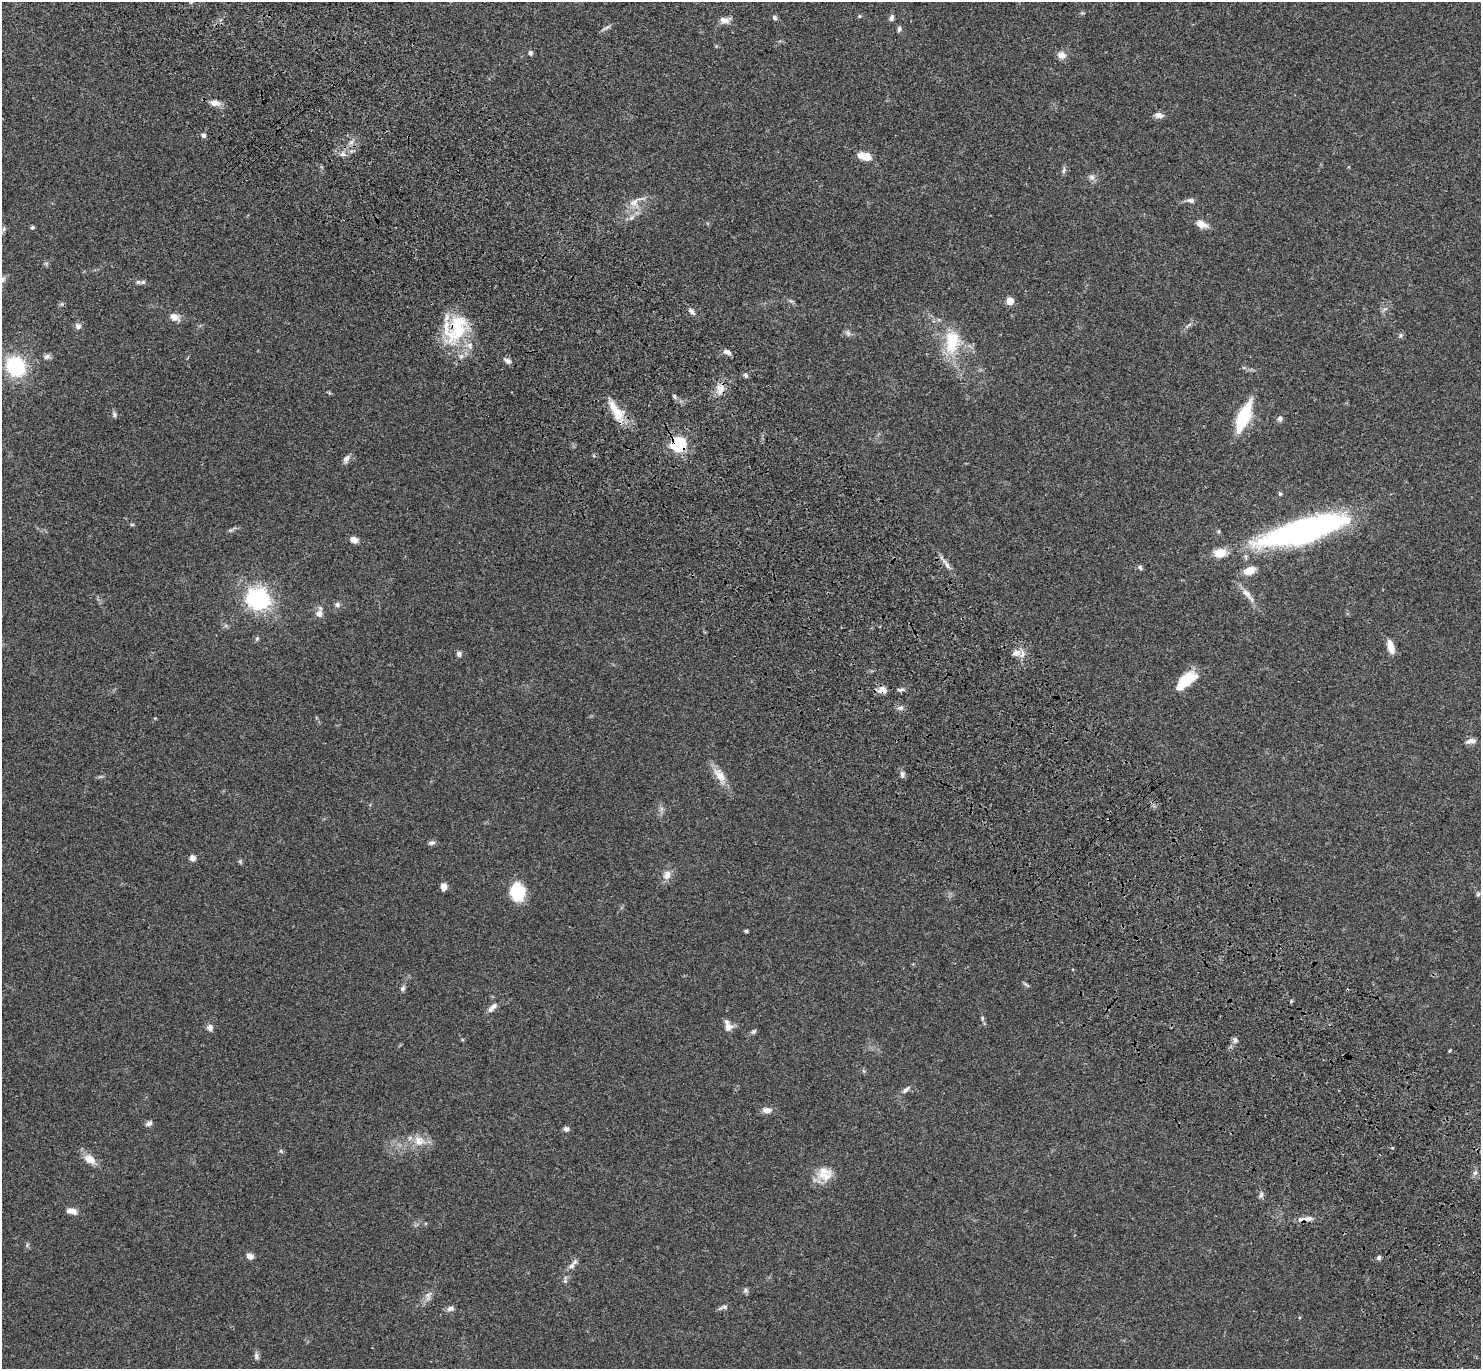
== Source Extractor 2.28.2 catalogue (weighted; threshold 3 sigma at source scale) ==
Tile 6 of 4 x 4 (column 2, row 2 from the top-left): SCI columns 1577-3055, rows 2986-4352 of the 6121 x 6108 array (HDU 1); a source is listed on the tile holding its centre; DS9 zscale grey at full resolution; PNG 1483 x 1371 px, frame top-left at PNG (2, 2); no overlay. Shown black and unused: <1% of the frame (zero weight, under 3 of 4 exposures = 6% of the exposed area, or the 3 px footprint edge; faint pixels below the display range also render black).
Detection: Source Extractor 2.28.2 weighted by HDU 2 'WHT'; one run over the whole footprint, this tile lists its part. Background 0.0502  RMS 0.0054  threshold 0.0242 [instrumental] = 3 sigma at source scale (4.5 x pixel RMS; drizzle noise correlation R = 1.50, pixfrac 1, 0.05/0.05 arcsec/px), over >= 5 px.
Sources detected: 123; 1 too faint to see at this stretch — not listed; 10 inside a brighter listed object's ellipse — not listed separately; the other 112 listed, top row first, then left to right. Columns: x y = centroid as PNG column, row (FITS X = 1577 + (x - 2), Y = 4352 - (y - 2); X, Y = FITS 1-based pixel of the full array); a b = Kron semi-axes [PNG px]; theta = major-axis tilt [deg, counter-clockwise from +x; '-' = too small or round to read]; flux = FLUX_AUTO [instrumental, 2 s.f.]
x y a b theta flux
1082 13 7 3 -5 0.54
859 16 5 4 - 0.63
775 17 6 5 - 1.3
891 18 8 6 68 1.7
725 20 14 8 9 3.6
606 28 15 4 28 1.4
899 29 8 5 73 1.2
530 53 5 5 - 1.6
1062 55 12 10 -7 3.4
215 103 15 8 -9 3.6
1158 115 11 6 -8 2.8
203 135 5 5 - 1.4
343 154 8 8 - 2.4
865 156 14 7 -14 9.2
1064 170 11 5 81 1.2
1092 177 9 8 - 2.1
1191 200 9 6 -5 2
634 202 19 16 19 7.5
1201 224 15 9 -24 4.5
32 227 5 5 - 0.87
4 229 8 4 81 1
46 263 6 4 0 0.75
138 282 7 5 0 1.1
791 301 6 5 - 1
1010 301 5 5 - 12
61 304 6 5 - 0.88
692 311 11 6 -49 1.9
174 317 12 9 -25 4.1
1189 325 10 4 29 1.2
78 326 7 7 - 2.1
458 329 40 26 58 30
848 333 10 6 -67 1.6
1400 335 6 5 - 1.1
952 342 35 20 84 22
727 352 11 6 -24 2.3
47 356 10 6 27 1.6
508 361 10 5 -29 1.8
16 366 19 16 -53 39
746 375 7 5 -52 1.1
720 388 18 12 84 5.8
674 396 7 4 -71 0.99
616 411 33 12 -58 12
114 414 8 6 -90 1.2
1244 416 29 10 67 32
1280 419 7 7 - 1.5
678 444 7 6 - 100
346 459 12 7 51 2.4
1280 494 6 5 - 0.74
132 525 6 4 0 0.61
230 530 8 5 26 1.1
1302 530 86 21 16 160
1219 531 6 5 - 0.77
354 540 9 7 -22 3.3
946 564 19 5 -59 3.2
1140 567 7 5 -57 1.1
1249 571 14 9 19 6.3
1247 593 19 8 -47 4.6
258 598 9 8 - 230
337 604 7 6 - 1.5
319 614 9 9 - 3.2
257 639 6 5 - 0.9
1391 646 14 7 -74 6.1
1016 653 13 9 13 4
459 654 7 6 - 1.5
1186 680 25 11 40 15
882 690 11 8 -8 3.8
900 690 9 5 10 1.4
901 708 8 7 - 1.8
1471 741 12 6 11 2.9
902 774 9 6 85 1.6
720 775 25 11 -56 7.5
101 777 8 4 8 0.9
432 843 9 6 11 1.5
192 858 7 6 - 2.7
240 862 7 5 -69 0.82
667 875 14 11 68 4
444 887 7 6 - 3.9
517 892 20 16 -84 18
1478 894 7 5 57 0.95
746 931 4 3 - 1.1
1026 984 11 3 -35 0.81
402 988 8 5 65 1.5
1291 1001 5 4 - 0.6
492 1007 15 6 45 3
982 1018 7 4 83 0.84
728 1027 11 10 - 3.6
210 1028 8 7 - 2.4
754 1031 7 6 - 1.2
1235 1040 8 6 -54 1.6
1449 1051 3 3 - 0.63
906 1090 12 5 38 2
767 1110 12 7 -1 3.5
149 1123 8 6 24 2
566 1129 6 5 - 1.9
419 1141 18 15 -20 7.6
281 1151 6 5 - 0.86
90 1159 16 10 -36 6.1
823 1173 24 16 37 8.6
1475 1173 7 5 21 1.4
1261 1195 8 6 74 1.6
73 1211 11 8 -26 3.1
1306 1219 17 7 7 3.7
27 1245 6 4 49 0.82
250 1256 7 6 - 3.2
1379 1258 6 5 - 1.1
571 1266 8 7 - 2.1
565 1280 13 5 85 1.6
746 1290 8 6 69 1.2
428 1295 11 8 51 2.9
723 1307 13 5 21 1.7
450 1308 8 6 23 2.2
256 1356 10 6 -80 1.6
Overlapping masked pixels (flux is a lower limit): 6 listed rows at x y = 458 329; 720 388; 616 411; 678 444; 882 690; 1306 1219